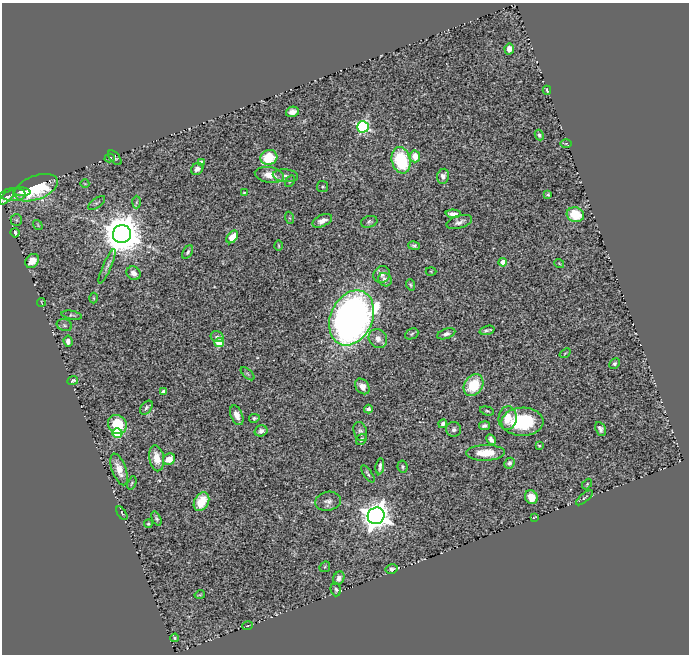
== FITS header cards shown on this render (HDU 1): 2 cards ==
NAXIS1  =                  687
NAXIS2  =                  652

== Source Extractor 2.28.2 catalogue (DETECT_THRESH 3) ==
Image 687 x 652 px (HDU 1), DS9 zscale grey, 1 PNG px = 1 image px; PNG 691 x 656 px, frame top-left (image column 1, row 652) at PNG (2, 3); each listed source drawn as its Kron ellipse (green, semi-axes under 4 px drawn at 4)
Background 0.601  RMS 0.039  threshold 0.117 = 3 sigma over >= 5 px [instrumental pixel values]
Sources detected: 113; all 113 listed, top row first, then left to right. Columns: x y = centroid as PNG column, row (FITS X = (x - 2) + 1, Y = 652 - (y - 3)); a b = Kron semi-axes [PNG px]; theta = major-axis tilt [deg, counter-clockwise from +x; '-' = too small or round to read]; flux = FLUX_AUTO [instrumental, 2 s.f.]
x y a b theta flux
509 49 5 4 - 17
547 90 4 2 - 2.8
292 112 6 5 - 15
363 127 6 6 - 410
539 135 5 4 - 5.1
566 144 6 4 1 2.8
415 156 6 5 - 40
269 157 8 7 - 85
110 158 5 4 - 3.1
115 158 9 5 -50 5.1
401 160 13 9 -75 190
201 162 4 4 - 12
197 169 6 5 - 13
269 175 15 7 -9 33
285 176 13 6 -4 11
443 176 7 6 - 13
290 181 6 3 54 2.8
85 184 4 2 - 2
323 187 5 5 - 4.1
36 188 23 12 21 200
22 192 8 4 -4 14
244 192 3 2 - 2
13 195 12 6 2 14
548 195 3 3 - 3.6
6 198 9 4 44 14
136 202 6 4 88 4.3
97 203 10 4 36 5.5
453 214 7 4 -4 15
575 215 9 7 -18 73
290 218 6 4 -70 3.7
16 220 6 5 - 5.4
322 221 10 5 24 16
369 222 8 5 17 6
459 222 13 6 16 12
38 225 5 3 - 2.4
15 233 5 3 - 7
122 234 9 9 - 8900
232 237 7 5 50 39
279 246 5 2 - 2.9
414 246 6 4 -12 5.8
188 252 7 4 58 5.7
32 261 7 6 - 25
503 262 4 4 - 32
559 263 5 3 - 2.2
107 266 18 4 66 9.3
431 271 5 3 - 2.2
134 273 7 6 - 15
382 274 9 8 - 12
385 280 7 6 - 11
410 285 6 4 -72 3.6
94 298 5 3 - 2.8
41 302 4 2 - 1.6
72 315 10 4 -10 4.7
351 318 29 21 65 2000
64 325 8 5 -17 5.7
487 330 8 3 16 6.2
412 334 7 5 25 4.2
446 334 9 5 19 7.7
217 337 6 5 - 7.1
378 339 10 8 -53 20
68 341 6 4 -84 9.7
219 342 5 4 - 120
565 353 6 3 37 2.6
614 364 6 4 45 5.4
248 374 8 4 -42 4
73 381 5 4 - 4.1
473 385 12 9 56 92
362 386 8 6 -52 22
163 392 4 4 - 15
146 408 8 5 52 6.3
368 409 4 4 - 7.9
487 411 7 4 -15 3.9
237 415 10 6 -67 20
254 418 5 4 - 4.7
508 418 12 9 84 38
522 422 21 14 2 190
117 424 10 9 - 99
443 424 4 4 - 7.8
484 426 5 4 - 7.3
454 429 7 7 - 8.1
600 429 7 5 -64 8.2
261 431 7 5 16 11
360 431 10 6 -70 8.9
117 433 5 5 - 110
361 439 6 5 - 6
491 439 5 4 - 11
539 446 3 2 - 2.7
486 453 19 8 1 50
157 458 13 7 -81 39
169 459 6 5 - 38
509 463 6 5 - 7.1
380 466 8 3 82 7.6
403 467 6 5 - 4.4
119 469 16 7 -70 33
368 474 10 4 -56 5.8
132 483 7 4 69 3.8
587 484 6 3 47 2.9
531 497 7 6 - 35
584 498 10 3 40 4.8
328 501 13 9 10 14
201 502 10 7 62 68
122 513 7 3 -56 3.1
376 516 8 8 - 3600
534 517 4 2 - 2.5
156 518 7 4 -64 4.4
148 524 4 4 - 4.4
325 567 6 5 - 2.7
392 569 6 4 11 6.4
339 578 7 5 62 13
336 589 7 5 -76 5.9
200 595 5 2 - 2.3
247 626 5 2 - 2.2
175 638 4 3 - 3.7